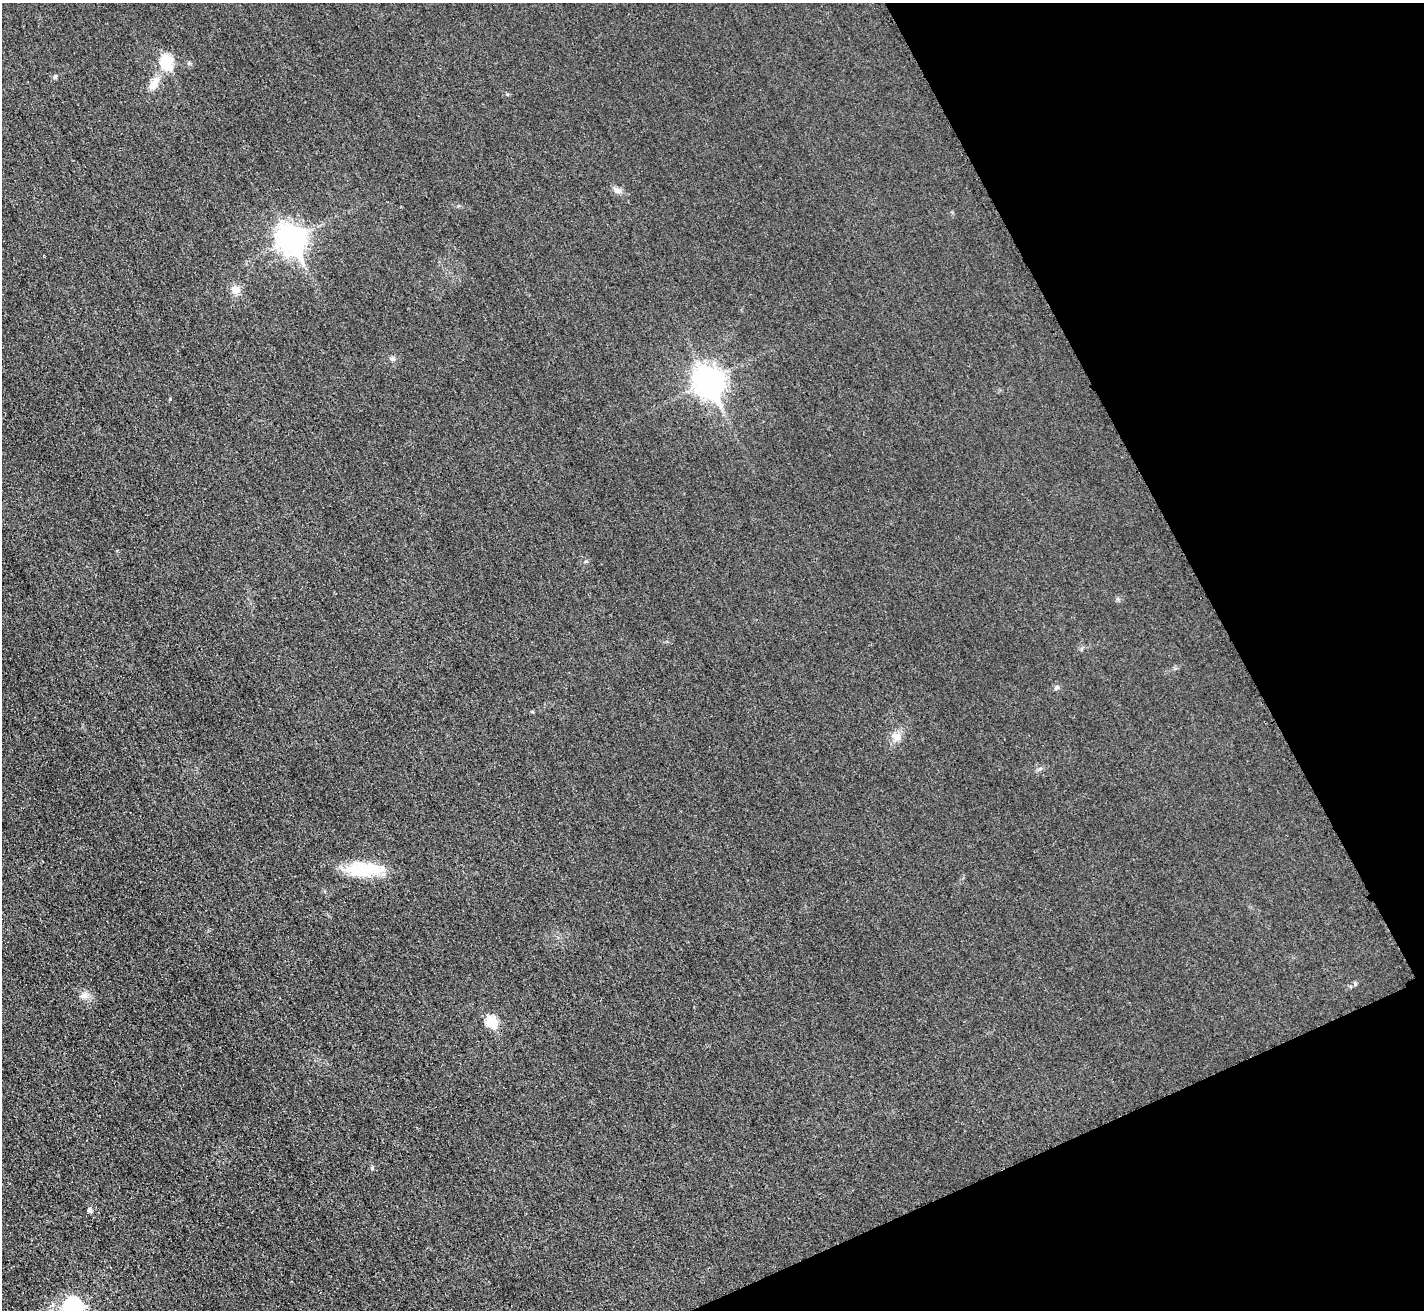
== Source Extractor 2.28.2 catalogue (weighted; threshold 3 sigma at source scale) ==
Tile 12 of 4 x 4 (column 4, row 3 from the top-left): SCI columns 4285-5706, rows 1612-2919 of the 5712 x 5701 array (HDU 1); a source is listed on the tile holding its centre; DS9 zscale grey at full resolution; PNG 1426 x 1312 px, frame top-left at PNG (2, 3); no overlay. Shown black and unused: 21% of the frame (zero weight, under 3 of 4 exposures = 1% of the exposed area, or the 3 px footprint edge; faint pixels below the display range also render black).
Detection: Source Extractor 2.28.2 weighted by HDU 2 'WHT'; one run over the whole footprint, this tile lists its part. Background 0.0218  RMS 0.0061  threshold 0.0276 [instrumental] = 3 sigma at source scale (4.5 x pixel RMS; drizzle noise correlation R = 1.50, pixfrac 1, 0.05/0.05 arcsec/px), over >= 5 px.
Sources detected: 18; all 18 listed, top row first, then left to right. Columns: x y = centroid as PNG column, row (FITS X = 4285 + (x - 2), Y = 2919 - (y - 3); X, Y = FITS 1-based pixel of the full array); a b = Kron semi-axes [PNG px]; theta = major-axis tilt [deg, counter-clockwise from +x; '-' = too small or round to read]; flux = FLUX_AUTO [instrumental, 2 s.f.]
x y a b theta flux
167 61 9 7 -82 39
55 77 6 5 - 1
154 83 20 10 58 7.7
617 190 11 8 -16 3
291 239 12 9 -62 580
236 290 12 11 - 5.3
393 358 7 6 - 1.5
709 381 12 10 -62 670
170 399 4 3 - 0.49
1057 688 8 6 45 1.5
896 737 14 11 -27 5.2
1040 769 7 4 20 1.1
363 869 43 15 -1 30
84 996 11 9 25 3.7
492 1022 7 6 - 30
372 1168 6 4 -73 0.76
90 1210 6 5 - 1.9
73 1307 22 21 - 44
Isophote crosses this tile's border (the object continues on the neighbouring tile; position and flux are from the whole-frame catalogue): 1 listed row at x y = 73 1307
Unlisted compact peaks at least as high as the median listed source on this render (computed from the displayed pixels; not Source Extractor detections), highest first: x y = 1355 984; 586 561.